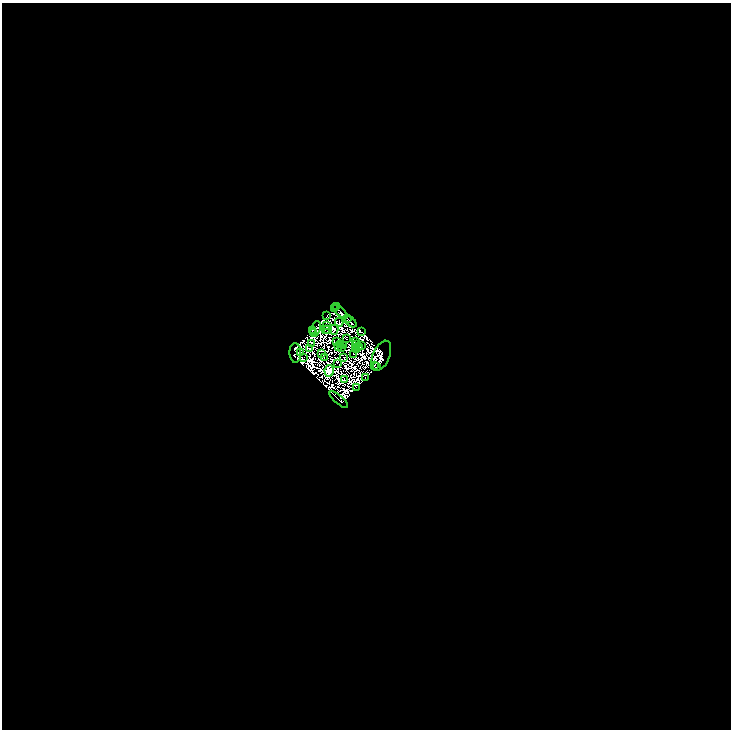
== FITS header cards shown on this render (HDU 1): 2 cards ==
NAXIS1  =                 1457
NAXIS2  =                 1455

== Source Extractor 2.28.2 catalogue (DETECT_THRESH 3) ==
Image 1457 x 1455 px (HDU 1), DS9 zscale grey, zoomed out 1/2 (1 PNG px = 2 x 2 image px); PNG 733 x 732 px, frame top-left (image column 1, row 1454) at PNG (2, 3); each listed source drawn as its Kron ellipse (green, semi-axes under 4 px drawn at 4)
Background -1.41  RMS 2.0e-05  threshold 5.97e-05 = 3 sigma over >= 5 px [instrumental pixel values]
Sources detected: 184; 139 cannot appear on this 1/2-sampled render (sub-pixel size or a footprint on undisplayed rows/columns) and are neither listed nor drawn; the other 45 listed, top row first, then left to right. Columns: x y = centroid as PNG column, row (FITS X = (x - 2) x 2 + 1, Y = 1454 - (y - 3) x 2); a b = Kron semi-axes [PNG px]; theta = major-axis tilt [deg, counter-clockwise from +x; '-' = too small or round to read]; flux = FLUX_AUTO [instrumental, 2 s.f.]
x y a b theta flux
336 307 2 1 - 21
334 308 3 2 - 19
340 311 8 3 -45 50
327 315 2 1 - 1.6
347 318 2 1 - 4.7
339 322 4 1 - 5.8
351 322 6 2 -45 58
327 325 3 1 - 4.3
316 329 8 4 71 7.3
325 329 2 1 - 2
328 329 2 1 - 1.6
312 330 2 1 - 0.83
334 330 5 1 - 1.1
313 332 2 2 - 5.3
362 332 2 1 - 8.9
347 339 2 1 - 1.4
336 341 2 1 - 6.1
355 341 2 1 - 0.97
312 343 2 1 - 2.3
341 345 2 1 - 3.4
356 345 2 1 - 3.3
343 346 2 1 - 0.73
362 346 2 1 - 1.4
338 347 2 1 - 2.1
359 347 2 1 - 4.7
309 348 2 2 - 5.1
342 348 2 1 - 14
355 348 2 1 - 9.3
357 350 2 1 - 6.4
301 352 2 1 - 4.2
295 353 10 6 -87 130
322 353 2 1 - 2.2
353 354 2 1 - 0.75
381 356 16 8 67 140
304 358 2 1 - 2.1
324 358 3 1 - 0.8
344 358 2 1 - 1.1
337 364 2 1 - 3
375 365 2 1 - 1.3
376 367 4 2 - 9.9
329 371 6 4 77 5700
365 378 2 1 - 25
345 380 2 1 - 3.1
356 387 2 1 - 2.6
339 400 11 2 -41 120
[139 sub-pixel or undisplayed-footprint detections neither listed nor drawn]